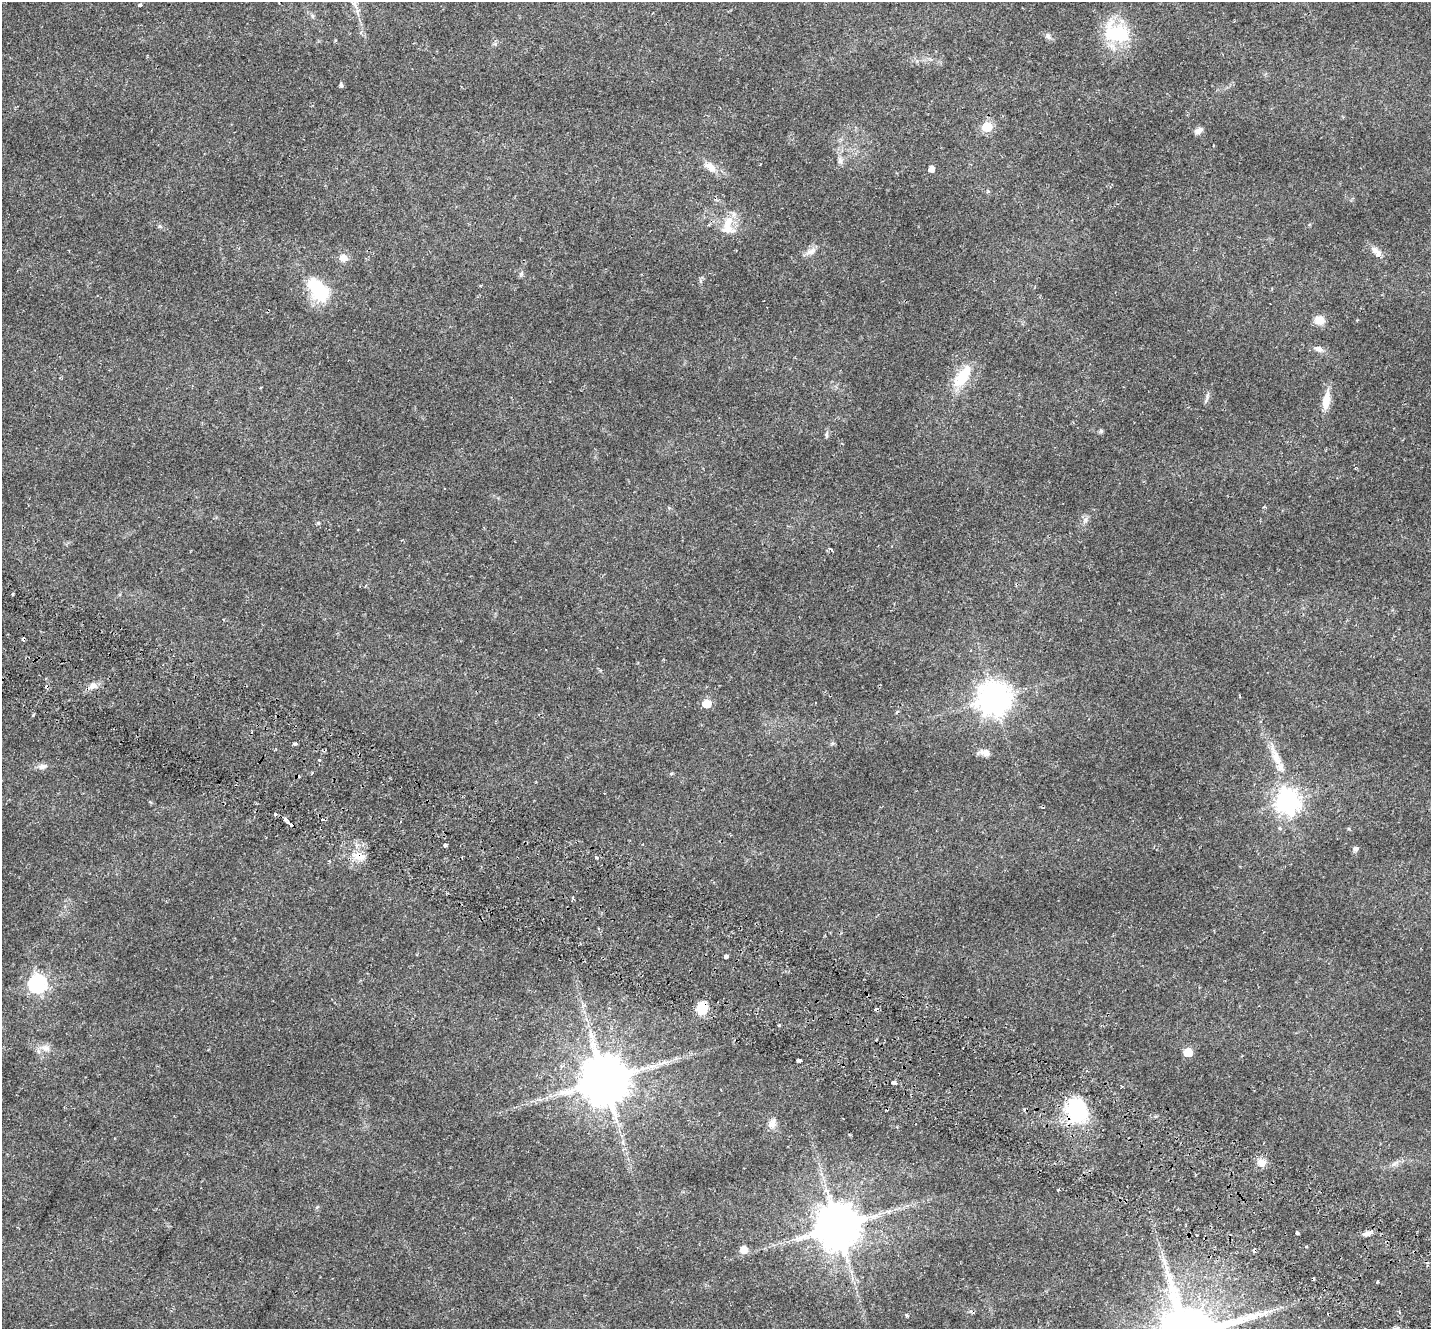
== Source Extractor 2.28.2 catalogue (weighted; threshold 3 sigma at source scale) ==
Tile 6 of 4 x 4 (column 2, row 2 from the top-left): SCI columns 1500-2928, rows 2948-4274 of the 5863 x 5958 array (HDU 1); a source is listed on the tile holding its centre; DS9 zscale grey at full resolution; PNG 1433 x 1331 px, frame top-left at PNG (2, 2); no overlay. Shown black and unused: <1% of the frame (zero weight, under 2 of 3 exposures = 5% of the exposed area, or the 3 px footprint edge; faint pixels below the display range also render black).
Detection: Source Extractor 2.28.2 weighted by HDU 2 'WHT'; one run over the whole footprint, this tile lists its part. Background 0.0194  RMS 0.0032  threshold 0.0146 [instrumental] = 3 sigma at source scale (4.5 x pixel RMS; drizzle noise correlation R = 1.50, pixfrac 1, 0.0396/0.0396 arcsec/px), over >= 5 px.
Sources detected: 83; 1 inside a brighter object's white glare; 8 cosmic-ray / hot-pixel residue — not listed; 2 inside a brighter listed object's ellipse — not listed separately; the other 72 listed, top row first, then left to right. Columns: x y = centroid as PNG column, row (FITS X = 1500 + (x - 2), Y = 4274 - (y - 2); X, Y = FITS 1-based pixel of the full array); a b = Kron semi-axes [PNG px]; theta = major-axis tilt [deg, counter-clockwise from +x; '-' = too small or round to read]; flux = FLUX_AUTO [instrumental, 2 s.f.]
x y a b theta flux
140 5 4 3 - 2.2
312 16 6 4 -71 0.39
1119 34 30 20 -29 18
1048 36 9 7 -54 1
341 84 7 4 -81 0.55
987 127 6 6 - 17
1198 131 12 7 27 1.2
840 160 10 7 -87 1.1
710 167 17 10 -41 3
931 169 5 4 - 1.9
728 222 19 11 61 4.5
160 226 6 4 -20 0.43
1375 250 10 8 -61 1.5
811 251 17 7 25 1.8
1378 255 5 5 - 1.8
343 258 11 9 -20 2
521 274 8 3 71 0.5
318 290 35 19 -52 13
1320 320 11 10 - 3.1
1319 349 15 7 -16 1.5
963 377 29 13 56 9.7
1206 400 9 3 57 0.62
1326 401 25 9 81 4
1101 431 6 5 - 0.5
827 435 11 4 87 0.64
1264 507 4 4 - 0.32
1086 520 9 4 -90 0.8
318 523 5 4 - 0.37
830 549 5 4 - 0.67
13 594 3 3 - 0.96
93 685 11 8 22 1.8
994 698 10 10 - 470
707 704 6 5 - 8.8
33 715 4 3 - 0.37
295 744 4 3 - 1.9
832 744 6 4 19 0.42
985 753 14 8 -15 2.1
1276 757 27 10 -67 4.9
319 760 3 3 - 1.2
42 766 13 7 7 1.4
671 773 5 3 - 0.34
1287 801 8 8 - 220
275 814 3 3 - 2.1
322 819 3 3 - 1.9
290 824 7 3 -40 3.7
1280 828 6 4 -25 0.5
445 845 4 3 - 1.8
1356 849 7 6 - 0.75
359 856 19 10 -11 3.6
596 857 4 3 - 1.8
573 898 5 3 - 0.43
726 956 4 3 - 3.3
37 984 7 7 - 88
702 1008 15 12 76 5
779 1025 3 3 - 2.5
46 1048 12 9 -14 2.1
1188 1052 5 5 - 11
799 1060 4 3 - 1.3
605 1080 13 12 - 1600
894 1082 4 3 - 1.7
1076 1110 25 22 85 23
772 1123 13 10 70 1.9
623 1142 7 4 -71 0.58
1261 1162 11 9 -47 2.3
1058 1190 3 3 - 0.42
837 1227 12 11 - 1300
1297 1233 3 3 - 1.6
1367 1234 12 6 7 1.3
1197 1235 2 2 - 0.22
744 1249 5 5 - 5.6
1377 1282 3 3 - 1.6
906 1315 3 3 - 0.73
Overlapping masked pixels (flux is a lower limit): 5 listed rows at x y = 290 824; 359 856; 702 1008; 1076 1110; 837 1227